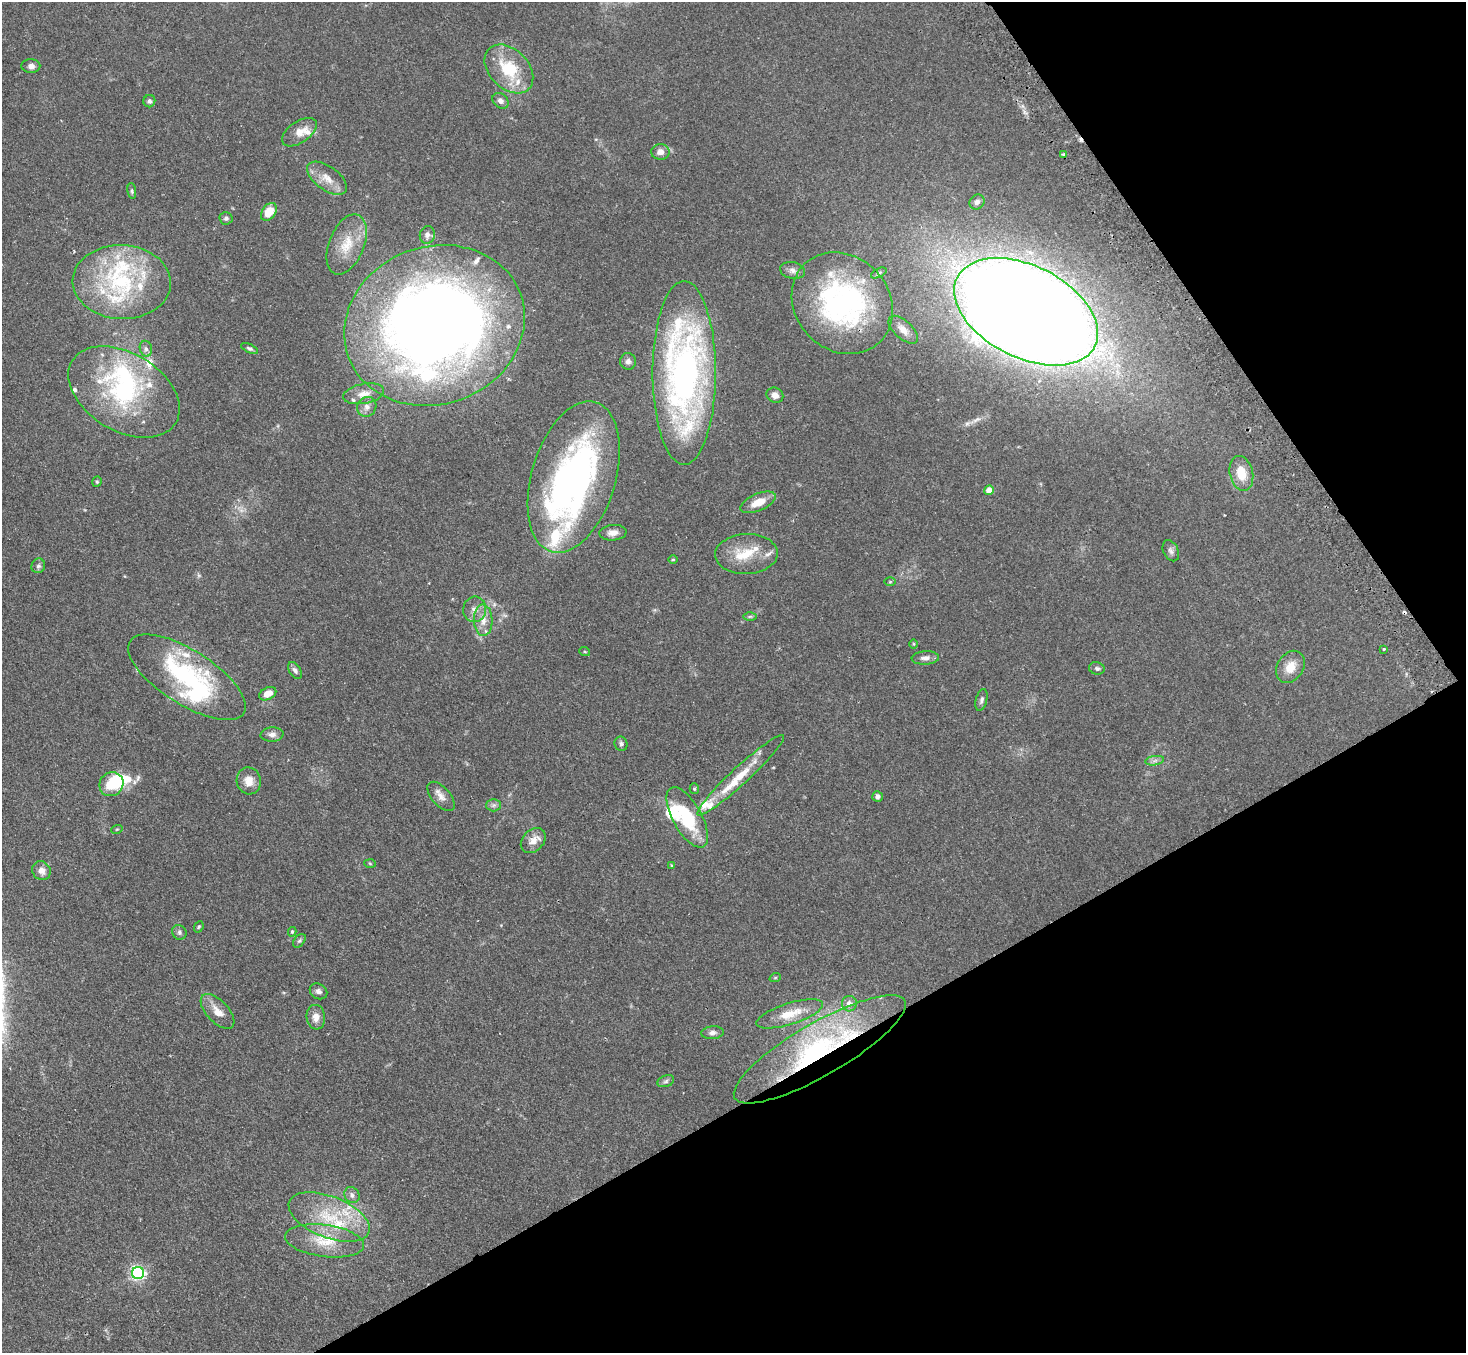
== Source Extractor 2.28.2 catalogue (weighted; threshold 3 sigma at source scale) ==
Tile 12 of 4 x 4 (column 4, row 3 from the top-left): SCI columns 4423-5886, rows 1663-3013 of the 5918 x 5887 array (HDU 1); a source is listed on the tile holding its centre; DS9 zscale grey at full resolution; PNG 1468 x 1355 px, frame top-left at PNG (2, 2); each listed source drawn as its Kron ellipse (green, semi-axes under 4 px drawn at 4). Shown black and unused: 28% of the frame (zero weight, under 2 of 3 exposures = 3% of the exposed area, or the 3 px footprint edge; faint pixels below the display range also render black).
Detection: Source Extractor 2.28.2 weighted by HDU 2 'WHT'; one run over the whole footprint, this tile lists its part. Background 0.0937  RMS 0.0062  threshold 0.0281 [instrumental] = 3 sigma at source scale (4.5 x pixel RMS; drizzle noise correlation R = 1.50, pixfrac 1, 0.05/0.05 arcsec/px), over >= 5 px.
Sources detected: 117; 1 too faint to see at this stretch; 6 inside a brighter object's white glare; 2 cosmic-ray / hot-pixel residue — neither listed nor drawn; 22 inside a brighter listed object's ellipse — not listed separately; the other 86 listed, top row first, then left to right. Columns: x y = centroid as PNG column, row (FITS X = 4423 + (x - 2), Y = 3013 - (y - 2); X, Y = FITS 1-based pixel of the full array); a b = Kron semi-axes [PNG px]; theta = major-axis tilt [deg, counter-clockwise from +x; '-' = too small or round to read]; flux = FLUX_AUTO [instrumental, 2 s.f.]
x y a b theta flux
31 66 9 7 0 2.6
509 69 28 19 -45 28
149 101 6 6 - 1.6
500 101 9 7 -40 2.8
299 132 20 10 35 7.1
660 152 9 8 - 4.1
1063 154 3 2 - 0.87
327 178 23 12 -36 8.4
132 191 8 4 -82 0.99
977 202 8 7 - 2.3
269 212 10 6 55 11
226 218 6 6 - 1.5
427 235 9 7 75 2.2
347 244 32 17 68 17
793 270 12 8 -11 3
879 273 8 4 25 1.1
122 282 49 37 -3 70
842 303 54 47 -47 130
1026 312 77 46 -27 2000
434 325 92 79 21 780
903 330 18 9 -43 4.9
250 348 9 4 -26 1.1
146 349 8 6 -74 1.9
628 361 8 8 - 2.4
684 373 92 31 -90 250
124 392 60 39 -31 89
364 394 21 10 11 6.8
775 395 8 7 - 3.3
367 407 10 9 - 3.7
1241 473 17 11 -76 12
574 477 78 42 73 210
97 482 5 4 - 0.84
989 490 5 4 - 8.1
758 502 19 8 24 9
613 533 14 8 5 3.9
1171 551 11 7 -63 2.2
746 554 31 20 2 18
673 559 5 3 - 0.51
38 566 7 6 - 1.5
890 582 5 4 - 0.61
475 609 13 11 80 5.1
750 616 6 4 1 1.1
483 620 16 9 -88 6.6
913 644 5 3 - 0.55
1384 649 3 3 - 1
585 652 5 3 - 0.54
925 658 13 6 4 3.1
1290 667 17 13 58 8.8
1097 668 8 6 -16 1.5
295 670 9 5 -56 1.9
187 677 67 27 -32 89
268 694 9 6 27 6.8
981 700 11 5 75 1.8
272 735 11 7 4 2.7
621 744 7 6 - 1.4
1155 761 9 4 9 1.9
741 775 58 8 43 20
249 781 13 12 - 6.9
111 784 12 11 - 17
694 789 5 4 - 0.92
441 796 18 9 -49 4.4
877 796 5 5 - 2.3
494 805 7 6 - 1.8
687 817 34 14 -61 33
117 829 6 3 18 0.53
533 841 14 10 45 5.7
370 863 6 4 -3 0.78
671 865 4 3 - 0.48
41 871 10 8 -50 4.1
199 927 6 4 68 0.77
179 932 7 6 - 1.6
292 932 4 4 - 0.89
299 941 8 5 48 1.2
775 978 6 3 19 0.63
319 991 9 7 -32 2.3
849 1004 8 7 - 3.3
218 1011 21 11 -47 7.4
790 1014 35 10 18 13
316 1017 12 9 -84 4.8
712 1033 11 6 5 2.3
820 1049 98 26 30 110
666 1081 9 5 20 1.5
352 1195 8 7 - 2.4
329 1217 43 20 -22 34
324 1241 40 16 -7 19
138 1273 6 6 - 130
Overlapping masked pixels (flux is a lower limit): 2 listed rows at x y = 574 477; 820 1049